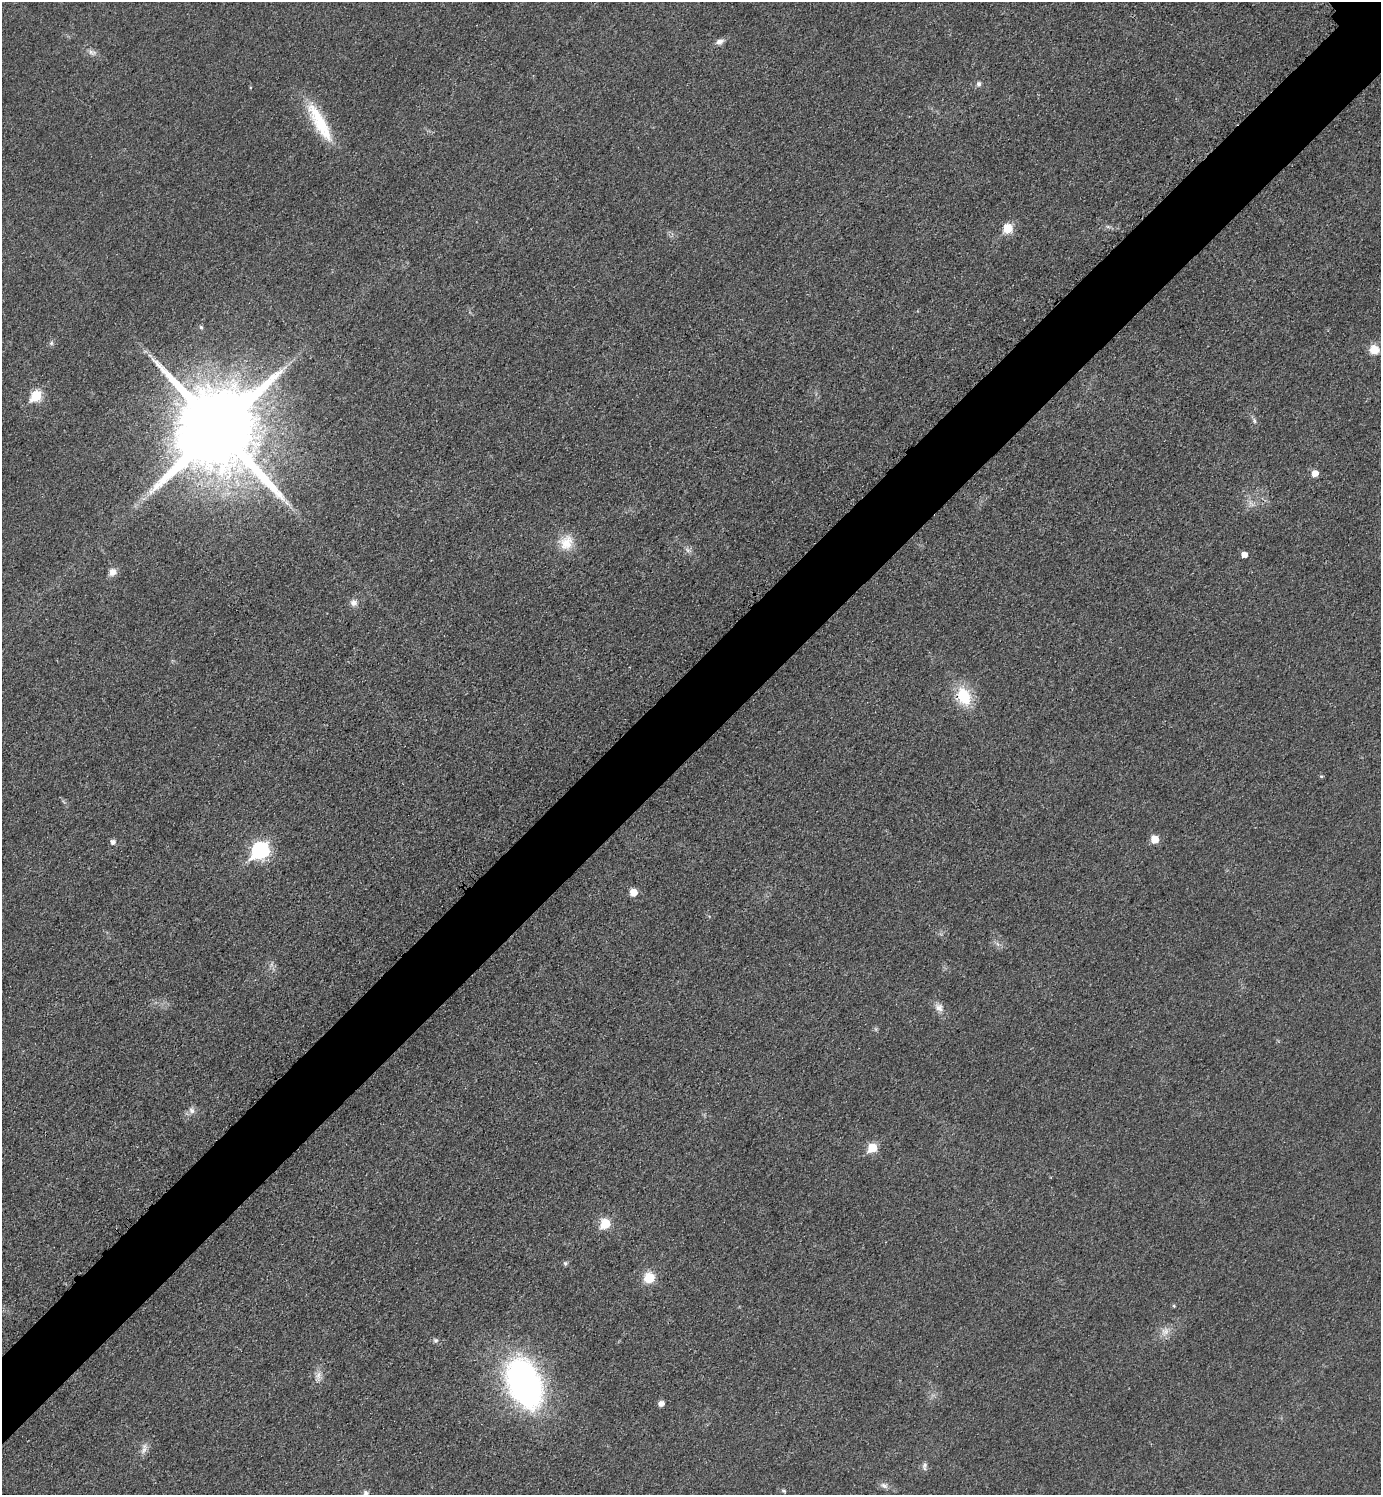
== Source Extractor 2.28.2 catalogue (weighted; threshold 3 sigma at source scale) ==
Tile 7 of 4 x 4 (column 3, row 2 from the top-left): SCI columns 3072-4450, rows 2995-4487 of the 5995 x 5997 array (HDU 1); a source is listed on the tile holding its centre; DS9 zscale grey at full resolution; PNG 1383 x 1497 px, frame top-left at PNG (2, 2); no overlay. Shown black and unused: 6% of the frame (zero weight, under 3 of 4 exposures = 1% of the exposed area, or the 3 px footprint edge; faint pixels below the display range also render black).
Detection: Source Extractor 2.28.2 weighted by HDU 2 'WHT'; one run over the whole footprint, this tile lists its part. Background 0.0342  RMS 0.006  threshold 0.0268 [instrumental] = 3 sigma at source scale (4.5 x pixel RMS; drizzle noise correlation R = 1.50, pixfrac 1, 0.05/0.05 arcsec/px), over >= 5 px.
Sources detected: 42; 1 too faint to see at this stretch — not listed; the other 41 listed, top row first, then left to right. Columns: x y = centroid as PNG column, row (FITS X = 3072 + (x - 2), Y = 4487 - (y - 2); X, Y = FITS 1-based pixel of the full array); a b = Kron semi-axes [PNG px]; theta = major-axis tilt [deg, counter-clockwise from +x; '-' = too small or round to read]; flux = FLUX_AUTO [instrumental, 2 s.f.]
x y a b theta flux
720 42 11 7 28 2.8
92 52 11 7 -21 2.7
979 84 7 6 - 1.6
319 122 56 14 -61 28
1108 227 7 4 -19 1.1
1008 228 6 6 - 23
201 327 5 4 - 1
51 343 6 5 - 1.2
1375 350 12 11 - 8.1
36 396 7 6 - 34
1254 421 8 4 -81 1.3
218 429 23 23 - 11000
1315 473 5 5 - 6.4
566 543 21 17 65 12
688 550 8 5 -46 1.7
1244 555 5 5 - 4.4
112 572 9 8 - 4.2
353 603 9 8 - 3.1
964 696 21 15 -65 22
1321 776 5 4 - 0.7
1155 839 6 5 - 12
113 842 5 5 - 2.5
260 850 9 7 45 150
633 892 5 5 - 9.7
939 1008 13 9 -49 4.1
192 1110 9 8 - 2.6
872 1148 6 5 - 22
605 1224 6 6 - 24
565 1263 6 5 - 1.1
649 1278 11 11 - 12
1174 1306 5 3 - 0.63
1165 1331 13 10 38 4.7
435 1340 7 6 - 1.5
318 1376 14 7 85 3.7
524 1383 49 30 -67 190
661 1404 5 5 - 3.7
144 1449 17 6 74 3.4
924 1466 11 6 83 2
884 1485 11 7 -25 2.5
784 1491 7 4 -31 0.85
366 1493 7 7 - 1.7
Overlapping masked pixels (flux is a lower limit): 1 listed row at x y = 964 696
Isophote crosses this tile's border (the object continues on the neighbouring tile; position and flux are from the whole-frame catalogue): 1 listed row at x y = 366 1493